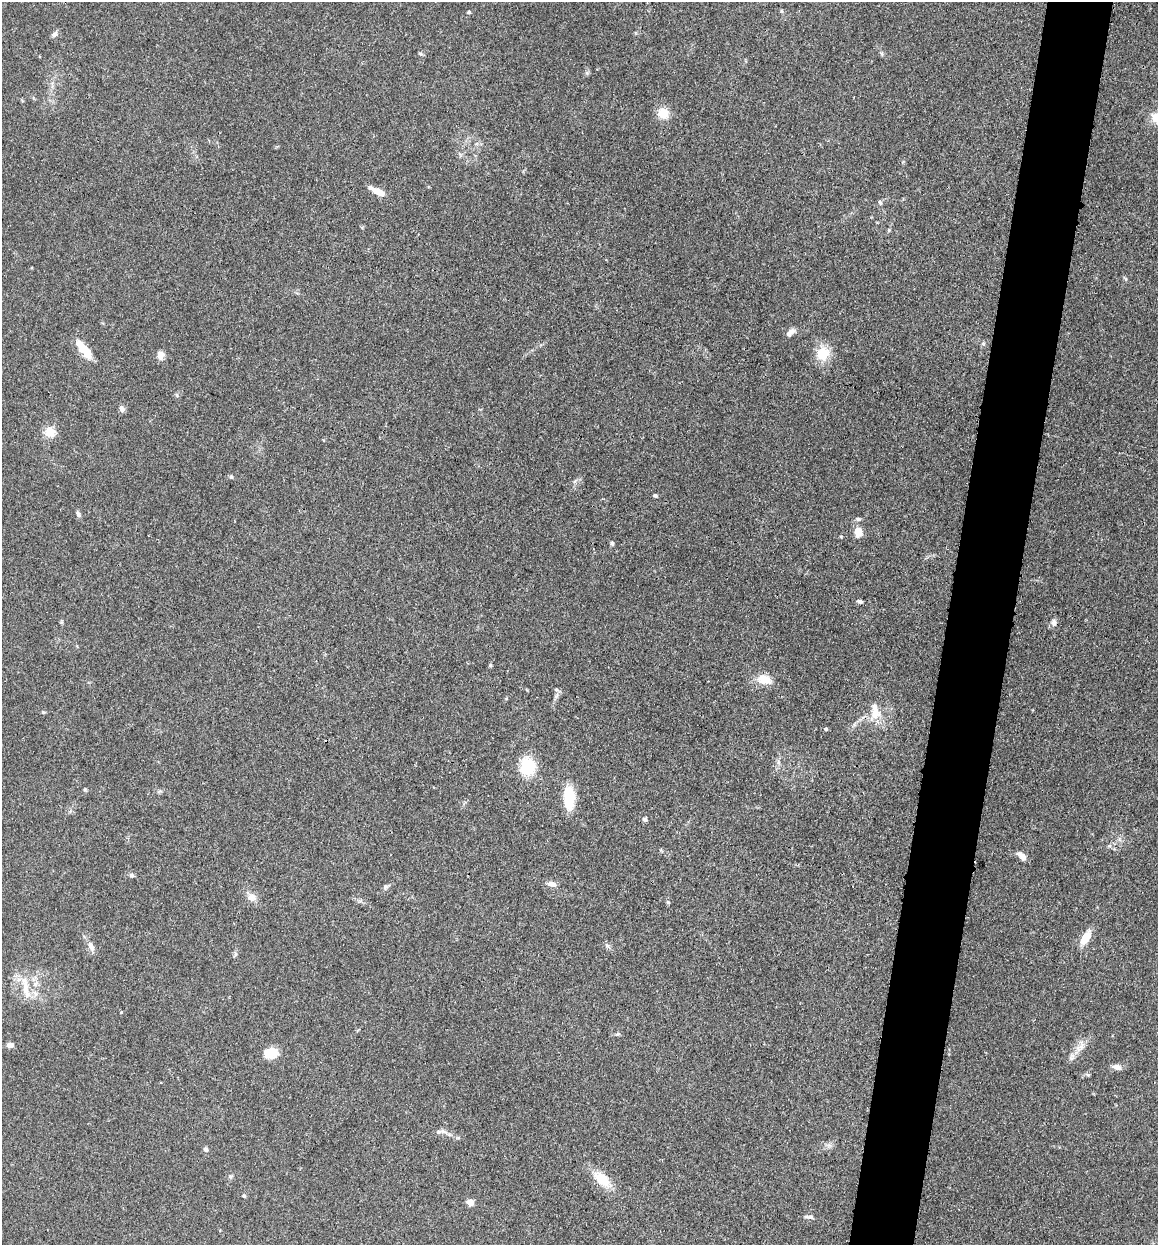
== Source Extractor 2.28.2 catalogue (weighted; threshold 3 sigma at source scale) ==
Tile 10 of 4 x 4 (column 2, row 3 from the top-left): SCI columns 1496-2651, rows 2038-3280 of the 6832 x 5775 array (HDU 1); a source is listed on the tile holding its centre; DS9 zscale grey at full resolution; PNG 1160 x 1247 px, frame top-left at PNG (2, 2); no overlay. Shown black and unused: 6% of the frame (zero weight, under 3 of 4 exposures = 2% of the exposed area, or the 3 px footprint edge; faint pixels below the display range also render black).
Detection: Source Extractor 2.28.2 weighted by HDU 2 'WHT'; one run over the whole footprint, this tile lists its part. Background 0.167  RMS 0.0077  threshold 0.0347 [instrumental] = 3 sigma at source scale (4.5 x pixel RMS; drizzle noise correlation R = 1.50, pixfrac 1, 0.05/0.05 arcsec/px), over >= 5 px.
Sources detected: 58; all 58 listed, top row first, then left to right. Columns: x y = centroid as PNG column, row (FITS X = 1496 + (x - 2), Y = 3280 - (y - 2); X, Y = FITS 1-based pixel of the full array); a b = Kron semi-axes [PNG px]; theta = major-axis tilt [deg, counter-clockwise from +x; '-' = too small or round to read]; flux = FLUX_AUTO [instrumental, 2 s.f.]
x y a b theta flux
782 11 6 4 -89 0.89
469 12 4 4 - 1.3
55 34 8 7 - 2.5
421 54 6 4 -19 1.1
663 113 12 11 - 12
1156 118 12 11 - 9.4
377 191 18 6 -27 7.9
880 202 6 4 -68 1.3
889 230 5 4 - 0.98
790 333 11 6 48 4.3
983 343 5 5 - 1.3
83 348 27 8 -51 16
822 354 14 12 78 19
160 355 11 8 86 4.5
177 395 6 3 -71 0.99
122 409 8 6 -71 2.8
50 432 11 11 - 10
231 477 6 5 - 1.1
655 496 5 4 - 1.4
78 514 8 5 -64 2.2
858 519 7 5 2 1.8
858 532 10 8 86 8.1
612 543 6 4 -74 1.3
860 601 6 4 -20 2.1
1054 622 9 6 88 3
490 665 6 4 -71 0.89
764 679 16 11 -15 12
875 711 25 11 -85 12
43 712 5 4 - 0.82
826 729 4 4 - 1.4
778 762 7 4 -72 1.6
527 767 15 13 -81 34
85 789 6 3 72 0.83
569 797 27 12 -88 22
645 819 6 6 - 1.9
1022 856 12 6 -43 5
131 875 7 5 -17 1.5
551 884 12 6 -14 4
385 887 8 6 44 1.8
251 897 11 11 - 5.3
668 902 5 4 - 0.84
1086 938 16 8 58 12
607 945 6 4 -20 1.4
91 946 14 7 -64 4.6
26 989 31 8 -80 12
618 1034 7 4 15 1.3
10 1045 8 6 0 3.3
1082 1046 12 8 52 5.5
271 1053 17 12 9 11
1072 1057 11 6 80 3.1
1117 1067 11 7 -16 4
1088 1075 7 3 -19 1.1
438 1132 6 5 - 1.7
205 1149 6 6 - 1.7
602 1179 17 10 -41 20
244 1196 5 4 - 0.94
470 1202 5 4 - 15
809 1217 14 4 -6 2
Isophote crosses this tile's border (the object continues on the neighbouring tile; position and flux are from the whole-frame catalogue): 1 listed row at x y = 1156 118
Unlisted compact peaks at least as high as the median listed source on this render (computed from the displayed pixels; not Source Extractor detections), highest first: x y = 556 696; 587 73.